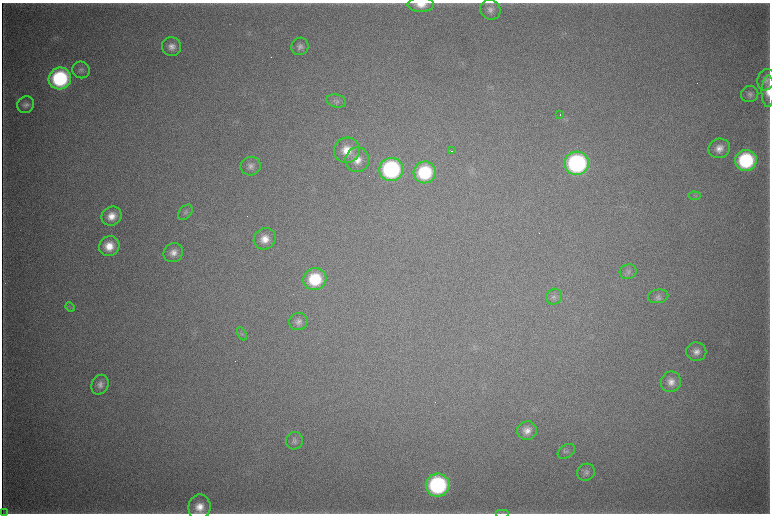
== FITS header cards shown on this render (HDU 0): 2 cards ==
NAXIS1  =                 1536 / length of data axis 1
NAXIS2  =                 1023 / length of data axis 2

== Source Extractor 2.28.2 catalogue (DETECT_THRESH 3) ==
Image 1536 x 1023 px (HDU 0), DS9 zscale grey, zoomed out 1/2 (1 PNG px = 2 x 2 image px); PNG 772 x 516 px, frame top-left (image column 1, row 1022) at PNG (2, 3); each listed source drawn as its Kron ellipse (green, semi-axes under 4 px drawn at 4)
Background 4890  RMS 40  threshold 120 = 3 sigma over >= 5 px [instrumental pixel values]
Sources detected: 49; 4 cannot appear on this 1/2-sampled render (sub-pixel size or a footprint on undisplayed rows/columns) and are neither listed nor drawn; the other 45 listed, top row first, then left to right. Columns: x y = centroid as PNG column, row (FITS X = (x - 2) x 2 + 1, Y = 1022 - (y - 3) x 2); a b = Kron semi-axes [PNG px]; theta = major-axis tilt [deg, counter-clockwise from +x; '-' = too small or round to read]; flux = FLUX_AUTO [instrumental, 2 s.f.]
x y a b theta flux
421 4 13 7 1 1.1e+05
490 10 10 9 - 5.7e+04
300 46 9 8 - 4.4e+04
172 47 9 9 - 6.5e+04
81 70 9 8 - 3.5e+04
60 78 11 11 - 9.9e+05
766 80 11 8 71 4.4e+04
768 91 16 6 89 8.8e+04
750 94 9 8 - 3.4e+04
336 101 10 6 -15 3.1e+04
26 105 9 8 - 4.0e+04
560 115 2 1 - 5.8e+03
719 148 11 9 21 8.4e+04
347 150 13 12 - 1.7e+05
451 151 4 1 - 5.1e+03
357 160 12 12 - 1.1e+05
746 160 11 10 - 8.4e+05
577 163 12 11 - 1.7e+06
251 166 10 9 - 5.0e+04
391 169 12 11 - 1.4e+06
425 172 11 11 - 5.9e+05
694 196 6 2 -3 1.2e+04
185 212 9 6 50 2.5e+04
112 216 10 9 - 1.1e+05
265 239 11 10 - 1.1e+05
109 246 10 9 - 1.5e+05
173 253 10 9 - 6.8e+04
628 272 8 7 - 3.1e+04
315 279 11 11 - 4.3e+05
658 296 10 7 9 3.9e+04
554 297 8 7 - 2.9e+04
70 307 5 2 - 7.0e+03
298 322 9 8 - 4.3e+04
242 334 7 3 -64 1.3e+04
696 352 10 9 - 6.4e+04
671 382 10 10 - 7.9e+04
100 385 10 8 65 5.2e+04
527 431 10 9 - 7.8e+04
294 441 8 8 - 3.5e+04
566 451 9 6 33 2.8e+04
586 472 9 8 - 3.7e+04
438 485 12 11 - 1.3e+06
199 507 13 11 82 1.3e+05
3 512 3 2 - 3.4e+03
502 513 7 1 0 9.1e+03
At the frame edge (FLAGS 8, measured only in part): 3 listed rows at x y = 421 4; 768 91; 199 507
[4 sub-pixel or undisplayed-footprint detections neither listed nor drawn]